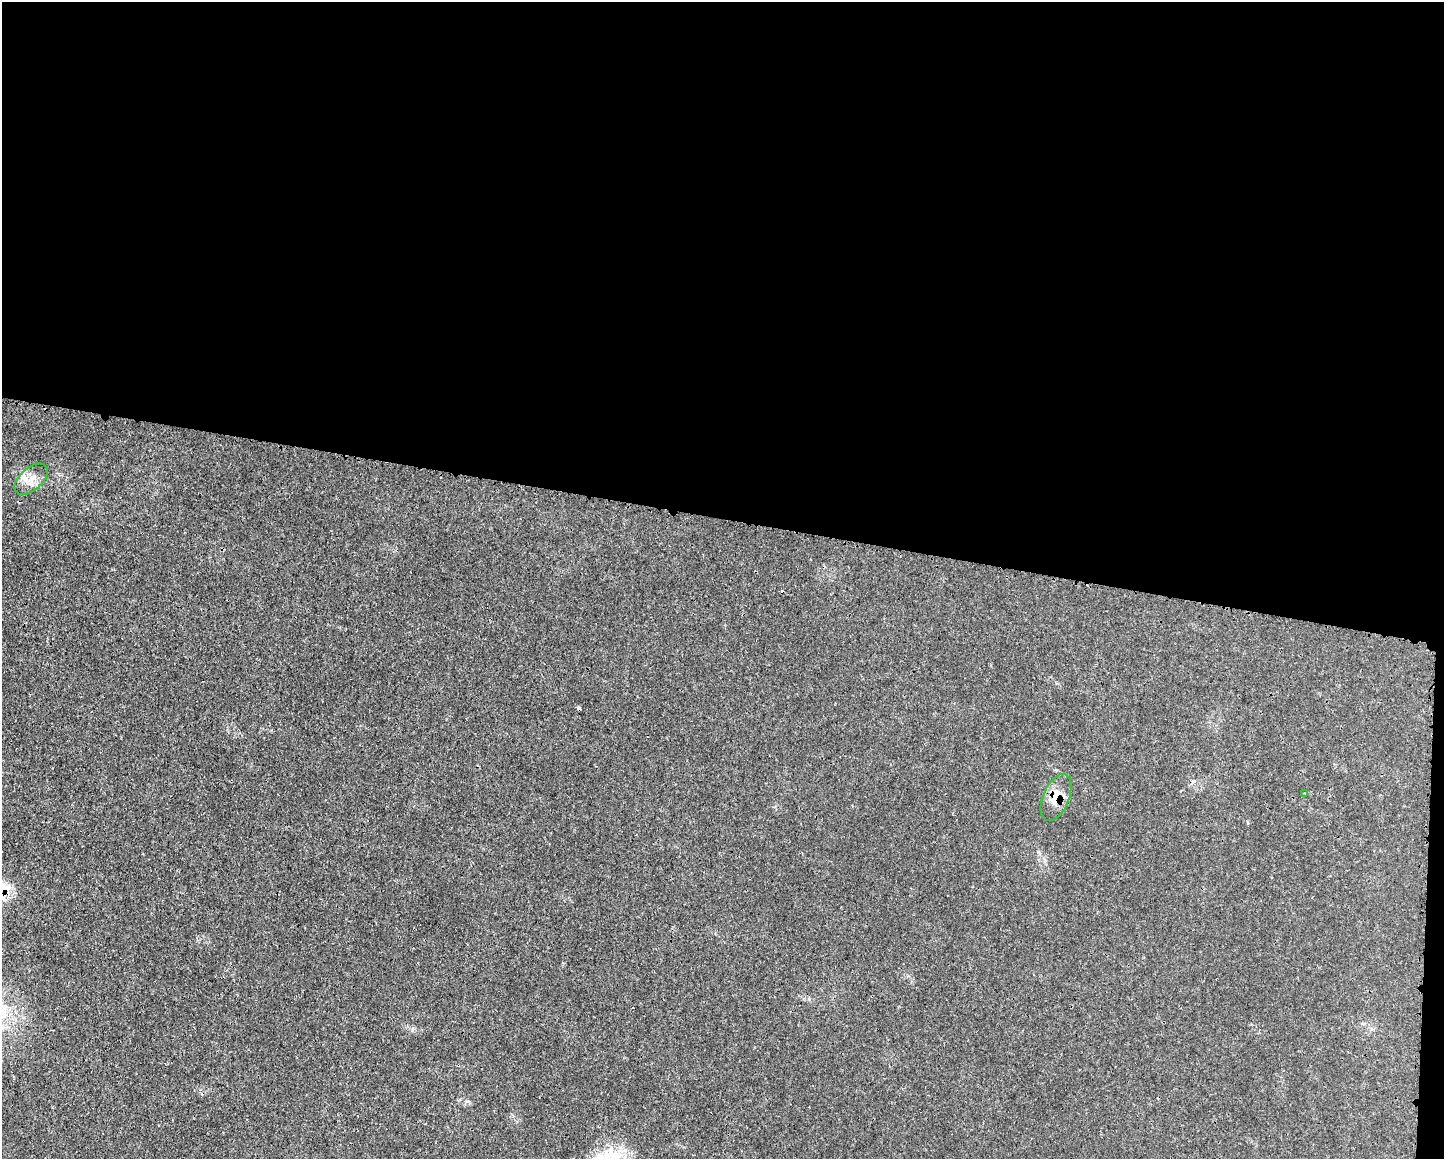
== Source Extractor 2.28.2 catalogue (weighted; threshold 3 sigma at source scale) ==
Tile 3 of 3 x 4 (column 3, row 1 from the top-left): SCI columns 3012-4453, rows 3483-4639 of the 4684 x 4651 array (HDU 1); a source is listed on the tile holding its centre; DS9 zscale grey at full resolution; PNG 1446 x 1161 px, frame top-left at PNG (2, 2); each listed source drawn as its Kron ellipse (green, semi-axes under 4 px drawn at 4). Shown black and unused: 45% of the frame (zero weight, under 3 of 4 exposures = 1% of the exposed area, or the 3 px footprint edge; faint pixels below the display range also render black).
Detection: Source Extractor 2.28.2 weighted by HDU 2 'WHT'; one run over the whole footprint, this tile lists its part. Background 0.0218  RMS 0.0024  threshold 0.0109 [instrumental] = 3 sigma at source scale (4.5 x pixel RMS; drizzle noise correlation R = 1.50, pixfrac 1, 0.05/0.05 arcsec/px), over >= 5 px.
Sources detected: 5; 2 cosmic-ray / hot-pixel residue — neither listed nor drawn; the other 3 listed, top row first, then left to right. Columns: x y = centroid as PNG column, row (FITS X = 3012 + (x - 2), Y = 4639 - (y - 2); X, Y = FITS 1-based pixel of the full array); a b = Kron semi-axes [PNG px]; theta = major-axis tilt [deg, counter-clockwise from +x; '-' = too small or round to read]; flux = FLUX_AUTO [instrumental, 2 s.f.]
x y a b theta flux
31 479 20 11 41 2.9
1305 793 3 3 - 0.22
1056 797 25 13 68 4.2
Overlapping masked pixels (flux is a lower limit): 1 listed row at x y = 1056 797